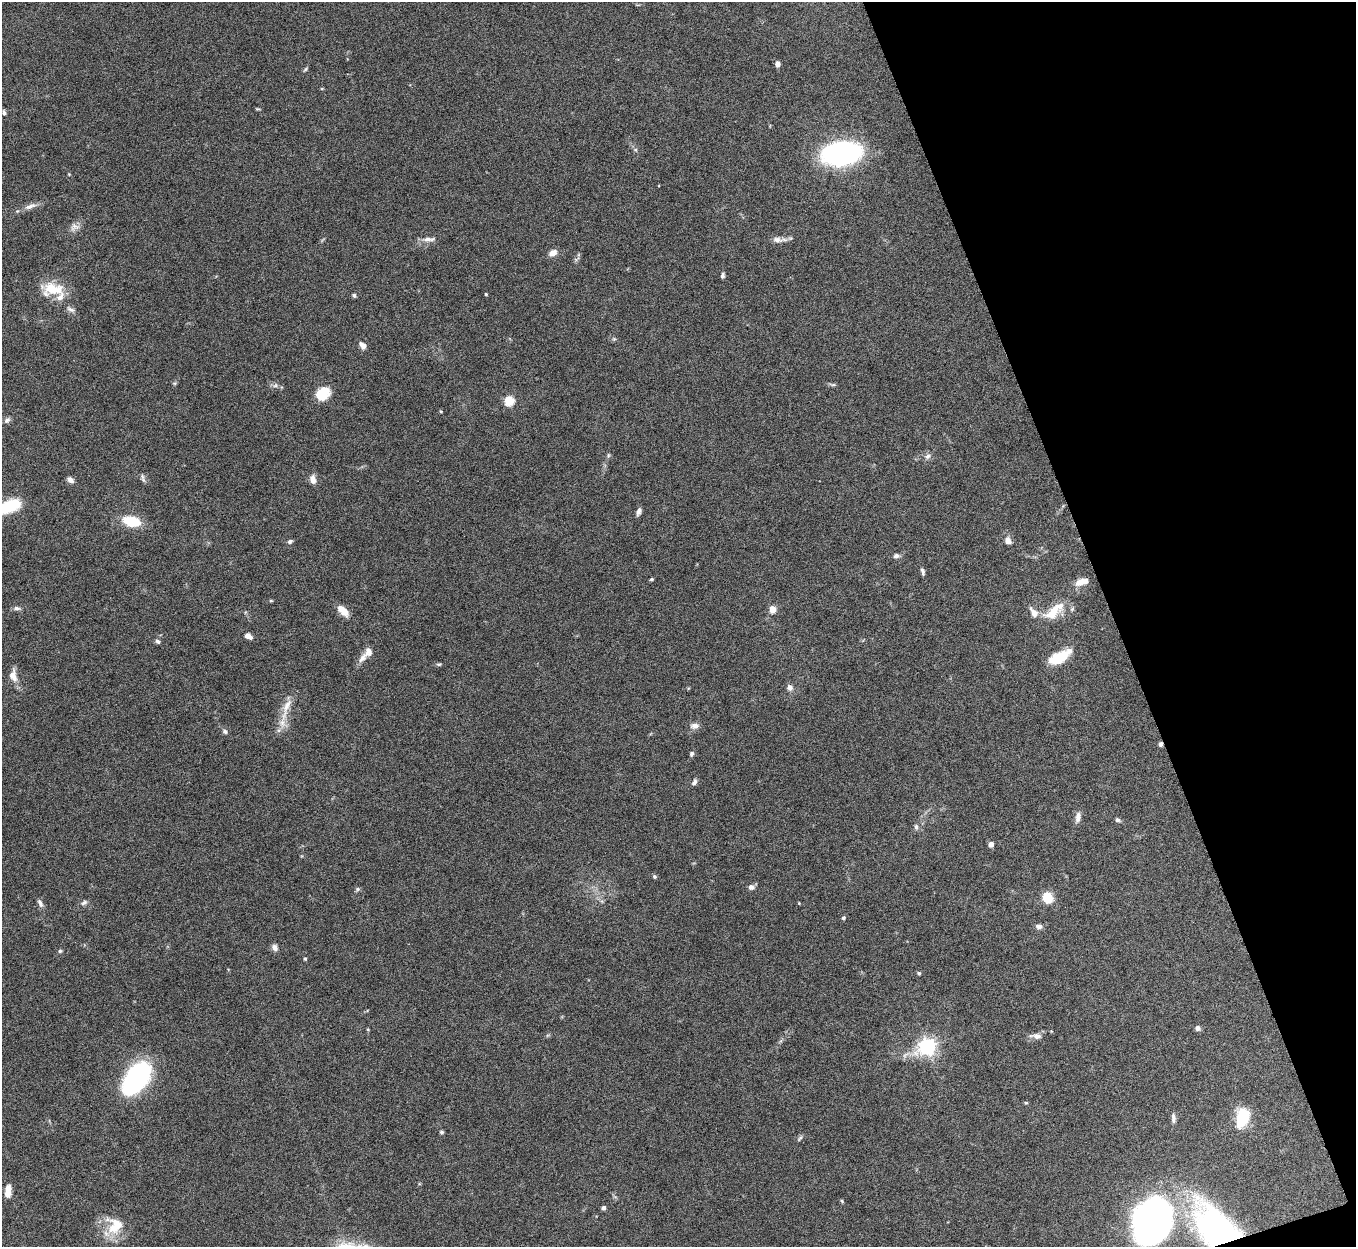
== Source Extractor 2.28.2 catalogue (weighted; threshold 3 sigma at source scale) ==
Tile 12 of 4 x 4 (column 4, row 3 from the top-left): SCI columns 4065-5418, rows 1395-2639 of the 5422 x 5403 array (HDU 1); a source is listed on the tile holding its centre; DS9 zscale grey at full resolution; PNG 1358 x 1249 px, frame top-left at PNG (2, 2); no overlay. Shown black and unused: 18% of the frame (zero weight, under 5 of 10 exposures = <1% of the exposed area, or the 3 px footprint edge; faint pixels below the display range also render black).
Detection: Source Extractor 2.28.2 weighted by HDU 2 'WHT'; one run over the whole footprint, this tile lists its part. Background 0.145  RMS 0.0057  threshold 0.0235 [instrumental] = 3 sigma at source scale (4.09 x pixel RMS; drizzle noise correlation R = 1.36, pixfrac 0.8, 0.05/0.05 arcsec/px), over >= 5 px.
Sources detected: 92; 2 inside a brighter object's white glare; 1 cosmic-ray / hot-pixel residue — not listed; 3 inside a brighter listed object's ellipse — not listed separately; the other 86 listed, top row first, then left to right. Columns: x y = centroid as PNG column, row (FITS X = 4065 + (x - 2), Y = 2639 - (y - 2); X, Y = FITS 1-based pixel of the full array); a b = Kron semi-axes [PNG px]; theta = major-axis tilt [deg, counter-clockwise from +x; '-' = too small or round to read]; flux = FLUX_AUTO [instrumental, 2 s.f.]
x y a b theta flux
777 64 5 5 - 2.3
305 69 6 4 59 0.74
257 109 7 3 -5 0.55
4 112 7 6 - 1.3
841 153 26 14 8 150
30 206 19 6 18 3.4
74 227 14 9 21 3
429 239 19 6 4 3.1
777 240 13 8 -10 3
553 253 9 6 25 3.6
723 275 7 4 76 1.2
51 288 16 10 -1 18
486 294 3 3 - 0.65
354 295 6 4 -74 0.8
60 297 16 9 53 4.5
71 309 12 5 -27 1.9
362 345 8 6 -51 3.3
174 383 6 4 -17 0.59
275 385 7 5 30 1.2
833 385 6 4 17 0.79
323 394 13 11 52 14
509 401 5 5 - 31
441 411 4 3 - 0.55
7 420 10 6 45 1.7
608 455 6 4 -73 0.7
928 456 9 7 38 1.9
143 478 12 4 -77 1.2
313 479 12 7 -75 3
70 480 8 6 -37 2.1
8 507 19 9 22 31
639 511 8 5 70 2
131 521 17 10 -13 16
290 541 7 5 28 1.1
1008 541 8 7 - 2.9
896 556 8 6 -1 1.5
923 572 11 5 -74 1.3
651 579 5 3 - 0.68
1081 582 15 7 18 5.5
271 601 5 3 - 0.5
17 608 9 5 -10 1.4
773 609 5 4 - 11
1053 610 30 12 29 12
343 611 16 8 -44 5.6
248 636 8 5 -31 3.6
158 641 6 5 - 1.2
1060 657 25 11 28 15
362 658 16 8 50 3.5
439 664 6 4 10 0.73
13 675 15 9 -78 4.9
790 687 8 7 - 2.1
286 708 41 8 73 8.5
695 726 11 7 8 2.7
225 732 6 6 - 1.2
691 753 6 5 - 1.1
694 782 8 5 62 1.5
1078 817 13 7 82 2.8
1117 820 6 5 - 1.1
916 827 8 6 -85 1.4
991 844 4 4 - 4.2
654 876 5 4 - 0.9
751 887 7 7 - 1.9
358 889 6 5 - 0.89
1048 898 10 9 - 11
40 903 12 5 -63 1.9
84 903 10 5 32 1.4
843 918 4 4 - 0.94
1039 926 7 6 - 2
275 948 9 6 -67 2
60 951 5 5 - 0.78
305 959 4 4 - 0.57
919 973 4 4 - 0.68
1198 1028 7 6 - 1.5
1037 1036 11 7 -5 2.7
927 1046 7 6 - 210
137 1078 32 18 52 91
1026 1103 5 3 - 0.54
1173 1118 13 5 -85 1.8
1242 1118 16 9 72 24
442 1132 5 4 - 0.89
800 1138 9 4 52 0.89
8 1191 12 6 85 6.1
842 1201 5 4 - 0.6
603 1208 4 4 - 1.8
1150 1219 39 32 46 200
115 1226 24 22 67 15
1212 1231 66 34 -74 110
Overlapping masked pixels (flux is a lower limit): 1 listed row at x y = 1212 1231
Isophote crosses this tile's border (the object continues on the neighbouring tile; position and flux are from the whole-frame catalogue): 1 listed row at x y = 8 507